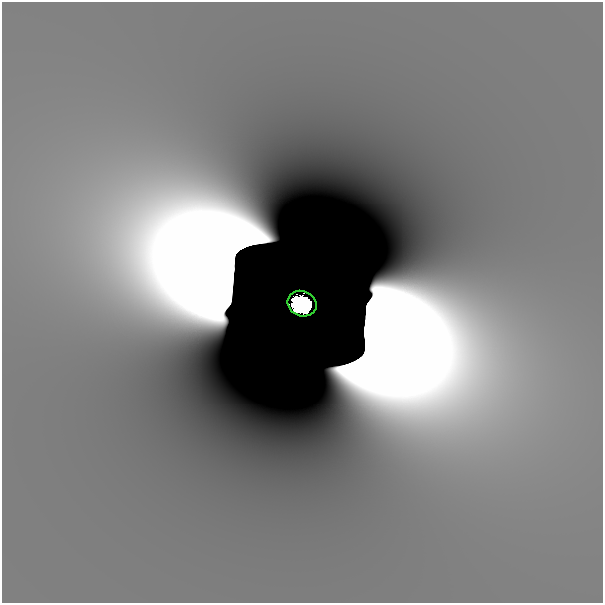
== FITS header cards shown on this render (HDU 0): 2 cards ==
NAXIS1  =                  601
NAXIS2  =                  601

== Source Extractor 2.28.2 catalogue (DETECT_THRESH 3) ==
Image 601 x 601 px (HDU 0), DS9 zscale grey, 1 PNG px = 1 image px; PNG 605 x 605 px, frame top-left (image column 1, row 601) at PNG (2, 2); each listed source drawn as its Kron ellipse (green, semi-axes under 4 px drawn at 4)
Background -8.61e-12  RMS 1.3e-11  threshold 3.76e-11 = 3 sigma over >= 5 px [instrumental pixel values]
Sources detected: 3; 2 with non-positive FLUX_AUTO (blend fragments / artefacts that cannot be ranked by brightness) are neither listed nor drawn; the other 1 listed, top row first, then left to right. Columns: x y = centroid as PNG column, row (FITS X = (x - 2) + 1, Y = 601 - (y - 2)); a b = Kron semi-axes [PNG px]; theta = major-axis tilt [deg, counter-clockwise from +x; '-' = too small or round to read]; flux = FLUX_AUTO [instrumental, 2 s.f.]
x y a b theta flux
302 304 15 12 -22 8.3
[2 non-positive-flux detections neither listed nor drawn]